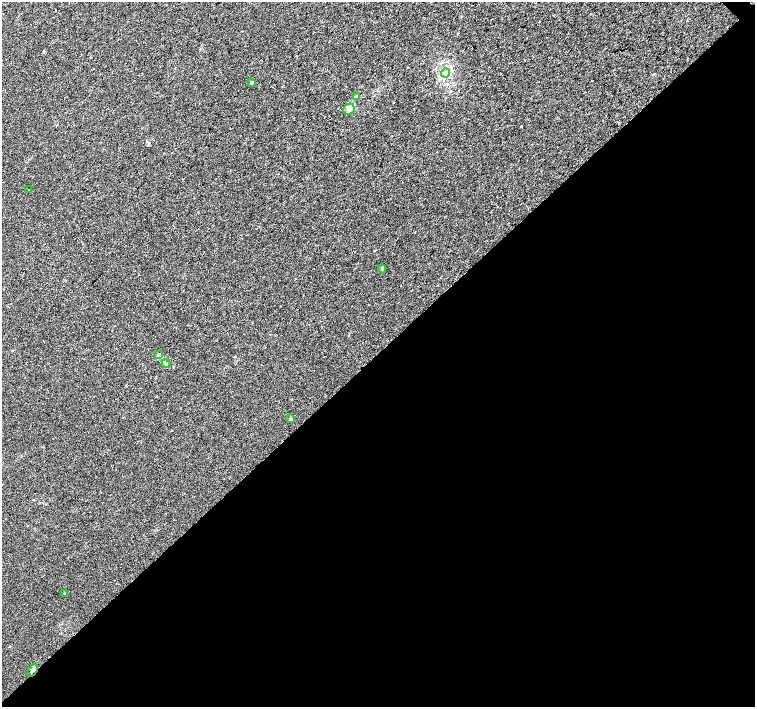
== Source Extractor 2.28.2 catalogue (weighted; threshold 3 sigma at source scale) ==
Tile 15 of 4 x 4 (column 3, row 4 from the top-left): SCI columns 3018-4523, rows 224-1632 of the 6029 x 6018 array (HDU 1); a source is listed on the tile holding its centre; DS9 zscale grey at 2 x 2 block average (1 PNG px = mean of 2 x 2 image px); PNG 757 x 709 px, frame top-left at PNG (2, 2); each listed source drawn as its Kron ellipse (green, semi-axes under 4 px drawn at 4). Shown black and unused: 50% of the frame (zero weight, under 2 of 3 exposures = <1% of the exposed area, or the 3 px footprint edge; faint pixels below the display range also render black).
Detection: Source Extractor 2.28.2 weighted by HDU 2 'WHT'; one run over the whole footprint, this tile lists its part. Background 0.0207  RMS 0.0052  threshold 0.0236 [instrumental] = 3 sigma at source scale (4.5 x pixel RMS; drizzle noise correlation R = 1.50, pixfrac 1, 0.0396/0.0396 arcsec/px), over >= 5 px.
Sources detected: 12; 1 inside a brighter listed object's ellipse — not listed separately; the other 11 listed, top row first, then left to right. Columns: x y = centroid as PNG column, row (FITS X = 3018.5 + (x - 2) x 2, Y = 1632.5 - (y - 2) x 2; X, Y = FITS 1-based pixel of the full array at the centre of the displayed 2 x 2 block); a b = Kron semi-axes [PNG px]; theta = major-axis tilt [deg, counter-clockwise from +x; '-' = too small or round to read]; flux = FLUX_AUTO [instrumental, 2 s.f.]
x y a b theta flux
445 73 4 4 - 2.8
252 82 3 3 - 1.1
357 96 4 3 - 1.4
349 109 6 5 - 3.8
29 190 2 2 - 1.1
382 269 4 2 - 1.1
158 354 3 2 - 1.1
166 364 4 3 - 1.5
291 419 3 2 - 3.7
64 593 2 2 - 0.66
33 670 7 3 54 3.8
Overlapping masked pixels (flux is a lower limit): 1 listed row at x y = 33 670
Diffuse or blended objects may show on this block-average render without a row.